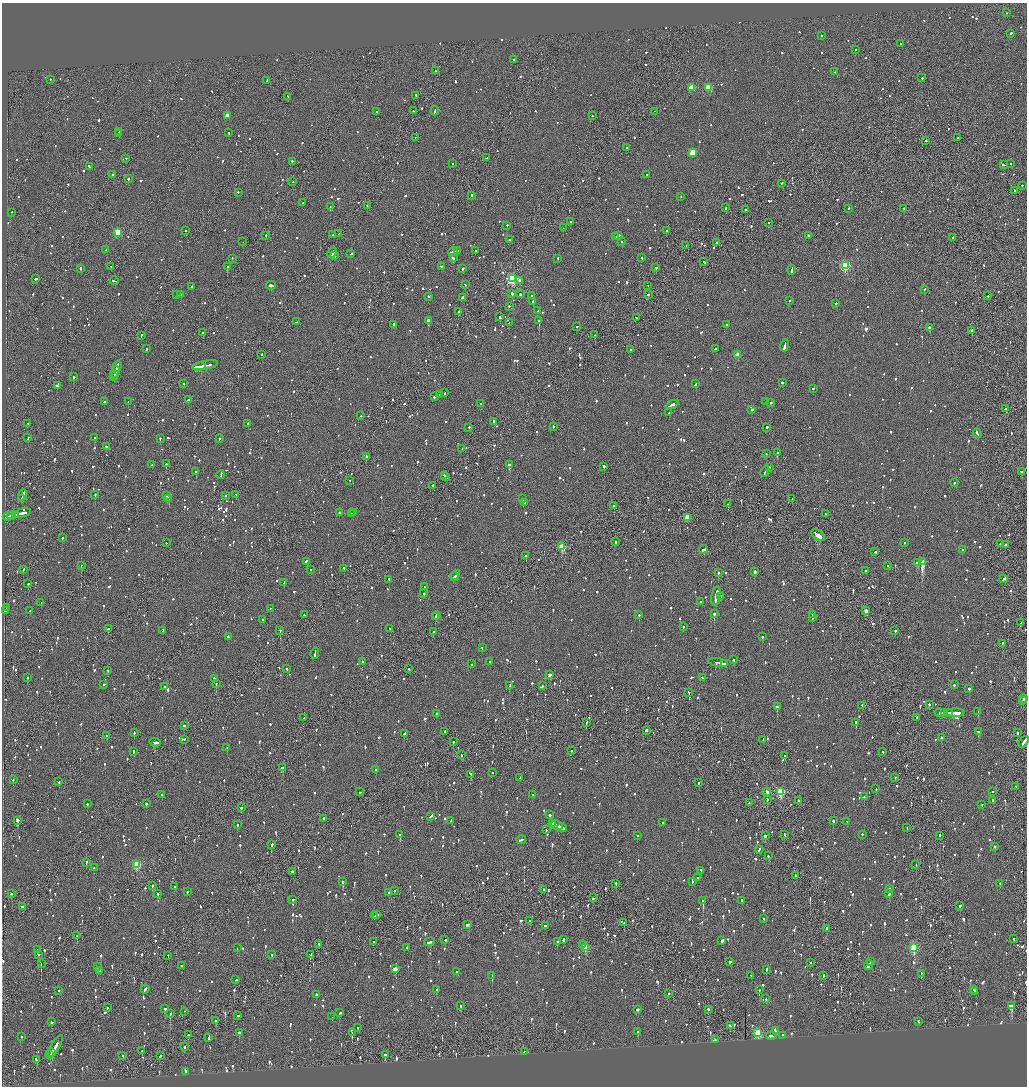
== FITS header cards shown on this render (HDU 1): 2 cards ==
NAXIS1  =                 2050
NAXIS2  =                 2168

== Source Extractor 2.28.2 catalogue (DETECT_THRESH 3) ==
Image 2050 x 2168 px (HDU 1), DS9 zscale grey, zoomed out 1/2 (1 PNG px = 2 x 2 image px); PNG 1029 x 1088 px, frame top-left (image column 2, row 2167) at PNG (2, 3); each listed source drawn as its Kron ellipse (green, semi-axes under 4 px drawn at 4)
Background -0.0715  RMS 0.062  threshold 0.185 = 3 sigma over >= 5 px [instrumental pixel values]
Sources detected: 1945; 73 cannot appear on this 1/2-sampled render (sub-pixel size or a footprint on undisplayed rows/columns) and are neither listed nor drawn; of the other 1872, the 500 brightest by FLUX_AUTO listed and drawn (1372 fainter detections omitted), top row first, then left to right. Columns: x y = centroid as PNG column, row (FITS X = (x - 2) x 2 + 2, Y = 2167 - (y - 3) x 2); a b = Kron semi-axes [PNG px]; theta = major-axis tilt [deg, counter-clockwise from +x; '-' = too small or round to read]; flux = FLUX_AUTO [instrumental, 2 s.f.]
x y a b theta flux
1007 13 2 1 - 99
1011 33 2 2 - 320
821 36 2 2 - 120
901 43 2 1 - 90
856 50 2 2 - 110
514 60 2 1 - 120
435 71 2 2 - 87
835 72 3 2 - 150
922 78 2 2 - 87
50 79 2 2 - 80
267 80 2 2 - 180
691 87 3 3 - 400
709 88 3 3 - 360
416 95 2 2 - 88
288 96 3 2 - 100
413 111 2 1 - 130
435 111 4 2 - 170
654 111 2 1 - 110
377 112 2 2 - 93
227 115 3 2 - 100
592 116 2 2 - 160
119 131 3 2 - 200
228 133 2 2 - 82
118 134 3 2 - 200
415 137 2 1 - 120
958 138 2 2 - 140
926 141 2 2 - 140
626 148 2 2 - 140
692 152 3 3 - 360
126 158 2 2 - 78
487 158 3 2 - 150
292 161 2 2 - 96
452 164 2 2 - 100
1011 164 2 1 - 90
1003 165 3 2 - 160
89 166 3 2 - 96
647 174 2 2 - 120
113 175 2 2 - 260
128 179 2 2 - 380
293 182 2 1 - 150
782 183 2 2 - 84
1022 185 2 2 - 160
1014 191 2 2 - 150
238 192 2 2 - 80
472 195 2 2 - 190
681 196 2 1 - 85
303 203 2 2 - 150
367 205 2 2 - 92
330 207 2 2 - 440
726 208 2 2 - 95
848 208 2 1 - 160
904 209 2 1 - 110
745 210 2 2 - 160
11 212 2 1 - 89
570 222 2 2 - 82
768 222 2 1 - 130
507 225 2 1 - 99
563 228 2 2 - 85
186 231 2 2 - 160
667 231 2 2 - 330
118 232 3 3 - 570
339 233 2 1 - 130
266 235 2 2 - 110
333 235 2 1 - 95
808 235 2 2 - 220
619 236 3 2 - 240
616 237 2 2 - 130
953 237 2 2 - 100
509 239 2 2 - 190
243 242 2 1 - 150
621 242 2 2 - 160
716 243 2 2 - 110
686 246 3 2 - 79
106 250 2 2 - 79
457 250 4 2 - 260
475 251 2 2 - 88
453 252 5 2 - 440
332 253 6 2 47 990
351 254 3 2 - 100
335 256 2 2 - 380
232 258 2 1 - 210
453 258 3 2 - 130
558 258 2 2 - 100
642 258 2 2 - 84
704 262 2 2 - 360
441 266 2 2 - 90
845 266 3 3 - 1200
111 267 2 2 - 91
227 267 2 2 - 700
80 268 3 2 - 160
656 268 2 2 - 260
462 269 2 2 - 83
791 270 5 2 - 200
36 278 3 2 - 350
512 279 4 3 - 1700
114 281 4 2 - 160
519 281 2 2 - 1700
271 285 5 2 - 530
465 285 2 2 - 120
192 286 2 2 - 280
648 286 2 1 - 110
924 289 2 2 - 85
512 293 3 2 - 300
177 294 2 2 - 110
181 294 3 2 - 150
520 294 2 2 - 79
648 294 2 2 - 130
428 296 2 2 - 110
532 296 2 2 - 230
988 296 2 1 - 99
462 298 3 2 - 360
789 300 2 2 - 120
533 301 2 2 - 830
836 303 2 2 - 190
509 306 2 2 - 99
458 311 2 2 - 95
538 311 2 2 - 340
500 317 3 2 - 530
636 318 3 2 - 110
428 320 2 2 - 2300
539 321 2 2 - 4000
297 322 3 2 - 82
509 322 2 1 - 150
394 324 3 2 - 480
726 324 2 2 - 120
577 326 2 2 - 92
930 327 2 2 - 550
972 330 2 2 - 380
203 332 2 2 - 380
595 335 3 1 - 160
141 336 3 1 - 260
785 345 6 2 78 420
715 348 3 2 - 150
146 349 2 2 - 85
630 350 2 1 - 130
262 354 2 2 - 130
738 355 3 3 - 200
205 365 13 2 11 1100
117 366 5 2 - 310
199 366 6 2 11 750
115 372 6 1 68 270
114 375 3 1 - 81
73 377 2 2 - 270
114 377 2 1 - 100
782 382 2 2 - 210
184 384 2 2 - 88
696 384 4 2 - 250
57 386 3 2 - 140
813 388 3 2 - 200
445 393 3 2 - 120
439 394 2 2 - 98
434 397 2 2 - 220
188 400 3 2 - 140
128 401 2 1 - 100
766 401 2 2 - 95
105 402 3 2 - 130
770 402 2 2 - 250
480 404 2 2 - 88
672 404 7 2 23 340
1005 409 3 2 - 83
752 410 2 2 - 160
669 413 2 1 - 81
361 416 2 1 - 130
494 421 2 2 - 660
28 423 2 2 - 81
248 423 2 2 - 110
553 426 2 2 - 96
469 427 2 2 - 150
767 427 2 2 - 200
977 433 5 2 - 360
95 437 2 2 - 210
28 438 3 2 - 96
160 438 2 2 - 160
219 438 2 2 - 100
107 446 3 2 - 580
462 449 2 2 - 250
777 453 2 2 - 200
766 454 2 2 - 130
366 456 2 2 - 180
166 464 2 2 - 220
509 464 3 2 - 1700
152 465 2 1 - 110
604 466 2 2 - 250
769 467 2 2 - 150
196 471 2 2 - 410
765 471 5 2 - 160
1021 471 2 2 - 210
221 475 4 2 - 100
444 475 2 2 - 170
446 477 3 2 - 220
350 480 2 2 - 84
954 483 2 2 - 90
433 485 3 2 - 130
95 494 2 1 - 260
236 494 2 1 - 79
23 495 6 2 68 390
225 495 3 1 - 110
167 496 2 2 - 150
21 498 2 1 - 130
169 498 2 2 - 290
523 499 2 2 - 200
792 499 2 1 - 280
525 503 2 2 - 170
728 504 2 1 - 87
614 505 2 2 - 200
339 512 2 2 - 140
22 513 9 2 12 340
351 513 2 1 - 140
353 513 3 2 - 150
15 514 4 1 - 160
825 514 3 2 - 94
11 515 4 2 - 300
8 516 5 1 - 180
687 517 3 2 - 210
818 535 8 2 -37 3200
62 538 2 2 - 110
615 542 2 2 - 110
904 542 2 2 - 120
166 543 2 2 - 120
1000 543 2 2 - 110
1005 545 2 1 - 93
562 547 3 3 - 580
703 549 4 2 - 160
963 550 2 2 - 90
875 552 3 2 - 110
526 556 2 2 - 81
306 561 4 2 - 170
923 561 4 2 - 7000
917 562 4 2 - 770
81 565 2 1 - 230
887 565 2 2 - 98
344 568 2 2 - 90
23 569 2 2 - 82
311 569 2 2 - 92
754 571 2 2 - 1100
866 571 3 2 - 120
718 573 2 2 - 250
456 575 5 2 - 220
454 577 4 2 - 220
389 579 2 2 - 210
1004 579 4 2 - 290
284 583 4 2 - 120
28 584 2 2 - 120
424 587 4 2 - 110
424 593 2 2 - 110
716 596 10 2 80 2900
721 596 2 2 - 84
700 601 2 2 - 110
41 603 2 1 - 250
7 608 2 2 - 140
270 608 2 2 - 88
5 611 2 2 - 300
30 611 3 2 - 120
866 611 3 2 - 120
714 613 2 2 - 990
812 614 2 2 - 120
304 615 2 2 - 100
437 615 3 2 - 160
639 615 2 2 - 210
435 617 3 1 - 110
813 617 2 2 - 180
263 619 2 2 - 84
1021 623 3 2 - 84
683 627 2 2 - 140
108 628 2 2 - 120
390 629 3 2 - 100
280 630 2 2 - 270
163 631 3 2 - 320
434 631 2 2 - 88
895 631 2 2 - 96
228 637 3 2 - 87
762 637 2 2 - 270
1002 643 2 1 - 96
482 648 2 2 - 83
315 653 6 2 78 380
734 660 2 2 - 170
363 661 2 2 - 78
490 661 2 2 - 99
718 662 10 2 -10 350
471 664 2 2 - 87
724 664 4 2 - 160
287 668 2 2 - 100
409 669 2 2 - 120
108 670 2 2 - 87
549 675 3 3 - 200
27 677 2 2 - 330
214 678 2 2 - 130
702 678 3 2 - 88
216 683 2 2 - 94
103 684 2 2 - 110
510 685 4 2 - 120
954 685 2 2 - 100
165 686 2 2 - 140
542 686 2 2 - 100
969 689 2 2 - 320
689 692 2 2 - 180
1023 698 4 2 - 180
1022 701 3 1 - 100
929 704 2 2 - 140
862 706 2 2 - 110
777 707 2 2 - 340
978 711 2 2 - 350
940 712 5 2 - 190
436 713 2 2 - 120
944 713 4 2 - 160
948 713 4 1 - 170
955 713 9 2 0 690
917 717 2 2 - 81
304 718 2 2 - 79
586 722 3 2 - 160
856 722 2 2 - 640
184 725 2 2 - 310
646 730 2 2 - 130
445 731 2 2 - 170
979 731 3 2 - 290
134 732 2 2 - 92
1018 732 3 1 - 100
405 733 3 2 - 120
106 735 2 2 - 78
942 738 2 2 - 98
185 739 2 1 - 92
763 739 2 1 - 94
155 742 6 2 -5 250
453 742 2 2 - 330
1024 742 6 2 53 270
227 747 2 2 - 120
571 750 2 2 - 86
133 751 3 2 - 140
883 752 2 2 - 150
461 755 3 2 - 120
785 756 2 2 - 220
283 768 3 2 - 530
376 770 2 2 - 84
492 772 2 1 - 320
471 774 2 1 - 94
895 777 2 2 - 83
520 778 3 2 - 130
13 780 2 2 - 99
59 782 2 2 - 150
698 783 2 2 - 140
1016 786 2 1 - 78
876 789 2 2 - 82
360 792 2 1 - 100
767 792 3 2 - 150
781 792 3 3 - 910
993 792 2 2 - 110
162 794 2 2 - 320
533 795 3 2 - 84
864 797 2 2 - 140
767 799 3 2 - 110
798 801 3 2 - 180
992 801 3 2 - 130
146 803 2 2 - 180
749 803 2 2 - 110
87 804 2 2 - 120
982 804 2 2 - 88
241 808 2 2 - 420
550 815 2 2 - 460
431 816 4 2 - 130
324 818 2 2 - 130
17 820 2 2 - 7400
451 820 3 2 - 78
833 821 2 2 - 180
847 822 3 2 - 150
553 823 4 3 - 200
663 823 2 2 - 94
237 825 2 2 - 140
557 825 6 2 -27 270
562 827 5 2 - 210
907 827 2 1 - 80
546 830 2 2 - 240
785 834 3 2 - 100
862 834 2 2 - 87
400 835 2 2 - 230
765 835 3 2 - 79
940 835 2 2 - 100
637 836 2 1 - 84
521 840 5 2 - 140
272 845 4 2 - 160
995 847 2 2 - 360
759 850 4 2 - 160
768 856 2 2 - 180
86 862 2 2 - 97
137 864 4 3 - 630
916 864 2 1 - 130
94 868 2 2 - 110
701 870 3 2 - 87
292 871 2 2 - 230
795 876 3 2 - 88
697 878 2 2 - 620
692 881 2 2 - 150
343 882 2 2 - 280
616 883 2 2 - 88
1000 883 2 2 - 80
152 885 2 2 - 130
175 887 2 2 - 99
889 888 3 2 - 110
544 890 2 1 - 180
394 891 2 2 - 82
187 892 2 2 - 78
389 892 2 2 - 130
11 893 2 2 - 88
158 894 2 2 - 93
889 894 3 2 - 95
593 898 3 2 - 92
293 899 2 2 - 110
742 900 3 2 - 140
703 901 3 2 - 620
22 906 3 2 - 320
960 906 2 2 - 280
375 915 2 1 - 260
377 915 3 2 - 120
764 918 2 2 - 110
530 920 2 2 - 90
624 923 2 1 - 85
468 924 3 2 - 180
545 925 3 2 - 83
826 928 3 2 - 110
77 936 2 1 - 100
1014 938 2 2 - 100
563 939 2 2 - 380
445 940 3 2 - 81
557 941 2 2 - 150
722 941 3 2 - 480
373 942 2 1 - 99
430 942 5 2 - 170
319 944 2 2 - 150
582 944 2 2 - 160
586 947 3 3 - 420
914 947 4 3 - 900
237 948 2 2 - 260
407 948 3 2 - 98
37 950 3 2 - 120
39 954 2 1 - 370
311 954 4 2 - 130
168 955 2 2 - 79
272 955 2 2 - 91
730 962 2 1 - 690
811 962 2 2 - 78
870 962 3 2 - 160
41 964 2 1 - 160
868 965 5 2 - 210
97 966 2 2 - 93
181 966 2 2 - 79
396 969 4 2 - 610
767 969 3 2 - 110
100 970 2 2 - 88
457 972 2 2 - 83
921 973 2 2 - 81
751 975 2 2 - 79
824 975 3 2 - 88
492 976 3 2 - 190
236 980 2 2 - 82
145 989 4 2 - 170
436 989 2 2 - 84
974 989 2 2 - 100
59 990 2 2 - 120
759 990 2 2 - 420
975 991 3 2 - 150
669 993 2 2 - 86
316 995 2 2 - 110
766 999 2 2 - 91
461 1006 2 2 - 240
1011 1006 3 2 - 670
107 1008 2 2 - 130
165 1008 3 2 - 99
637 1009 3 2 - 110
708 1009 2 2 - 96
185 1011 2 1 - 95
170 1013 2 2 - 170
340 1013 3 2 - 130
238 1015 2 2 - 130
332 1017 2 1 - 110
216 1021 3 2 - 78
918 1021 3 2 - 140
52 1022 3 2 - 130
730 1026 3 2 - 560
358 1027 2 2 - 86
775 1030 3 2 - 110
239 1032 2 2 - 230
638 1032 2 2 - 93
352 1033 2 1 - 170
758 1033 3 3 - 820
188 1035 2 2 - 160
783 1035 2 2 - 280
771 1036 5 2 - 290
22 1037 2 2 - 98
209 1038 2 2 - 96
715 1040 3 2 - 150
55 1046 13 2 59 390
184 1047 2 2 - 240
142 1051 2 2 - 93
524 1051 2 2 - 82
51 1053 3 1 - 170
50 1055 2 1 - 120
385 1055 3 2 - 120
123 1056 2 2 - 120
160 1056 3 2 - 99
36 1060 4 2 - 150
186 1071 2 2 - 150
At the frame edge (FLAGS 8, measured only in part): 1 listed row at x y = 1024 742
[1372 fainter detections neither listed nor drawn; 73 sub-pixel or undisplayed-footprint detections neither listed nor drawn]